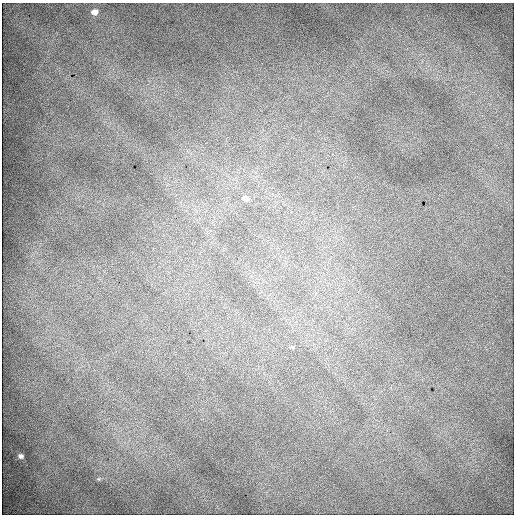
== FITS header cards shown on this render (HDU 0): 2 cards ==
NAXIS1  =                  512 / Axis length
NAXIS2  =                  512 / Axis length

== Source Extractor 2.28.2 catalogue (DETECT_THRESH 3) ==
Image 512 x 512 px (HDU 0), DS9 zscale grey, 1 PNG px = 1 image px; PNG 516 x 516 px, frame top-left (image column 1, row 512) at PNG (2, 3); no overlay
Background 2060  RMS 11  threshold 31.8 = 3 sigma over >= 5 px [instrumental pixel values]
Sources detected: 4; all 4 listed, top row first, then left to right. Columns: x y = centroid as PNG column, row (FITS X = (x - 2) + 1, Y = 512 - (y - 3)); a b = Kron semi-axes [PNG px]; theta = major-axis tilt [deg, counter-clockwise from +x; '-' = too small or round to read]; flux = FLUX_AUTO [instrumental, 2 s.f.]
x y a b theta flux
94 12 6 5 - 3200
245 198 10 7 -1 3400
292 347 6 4 -24 930
21 456 5 4 - 2000